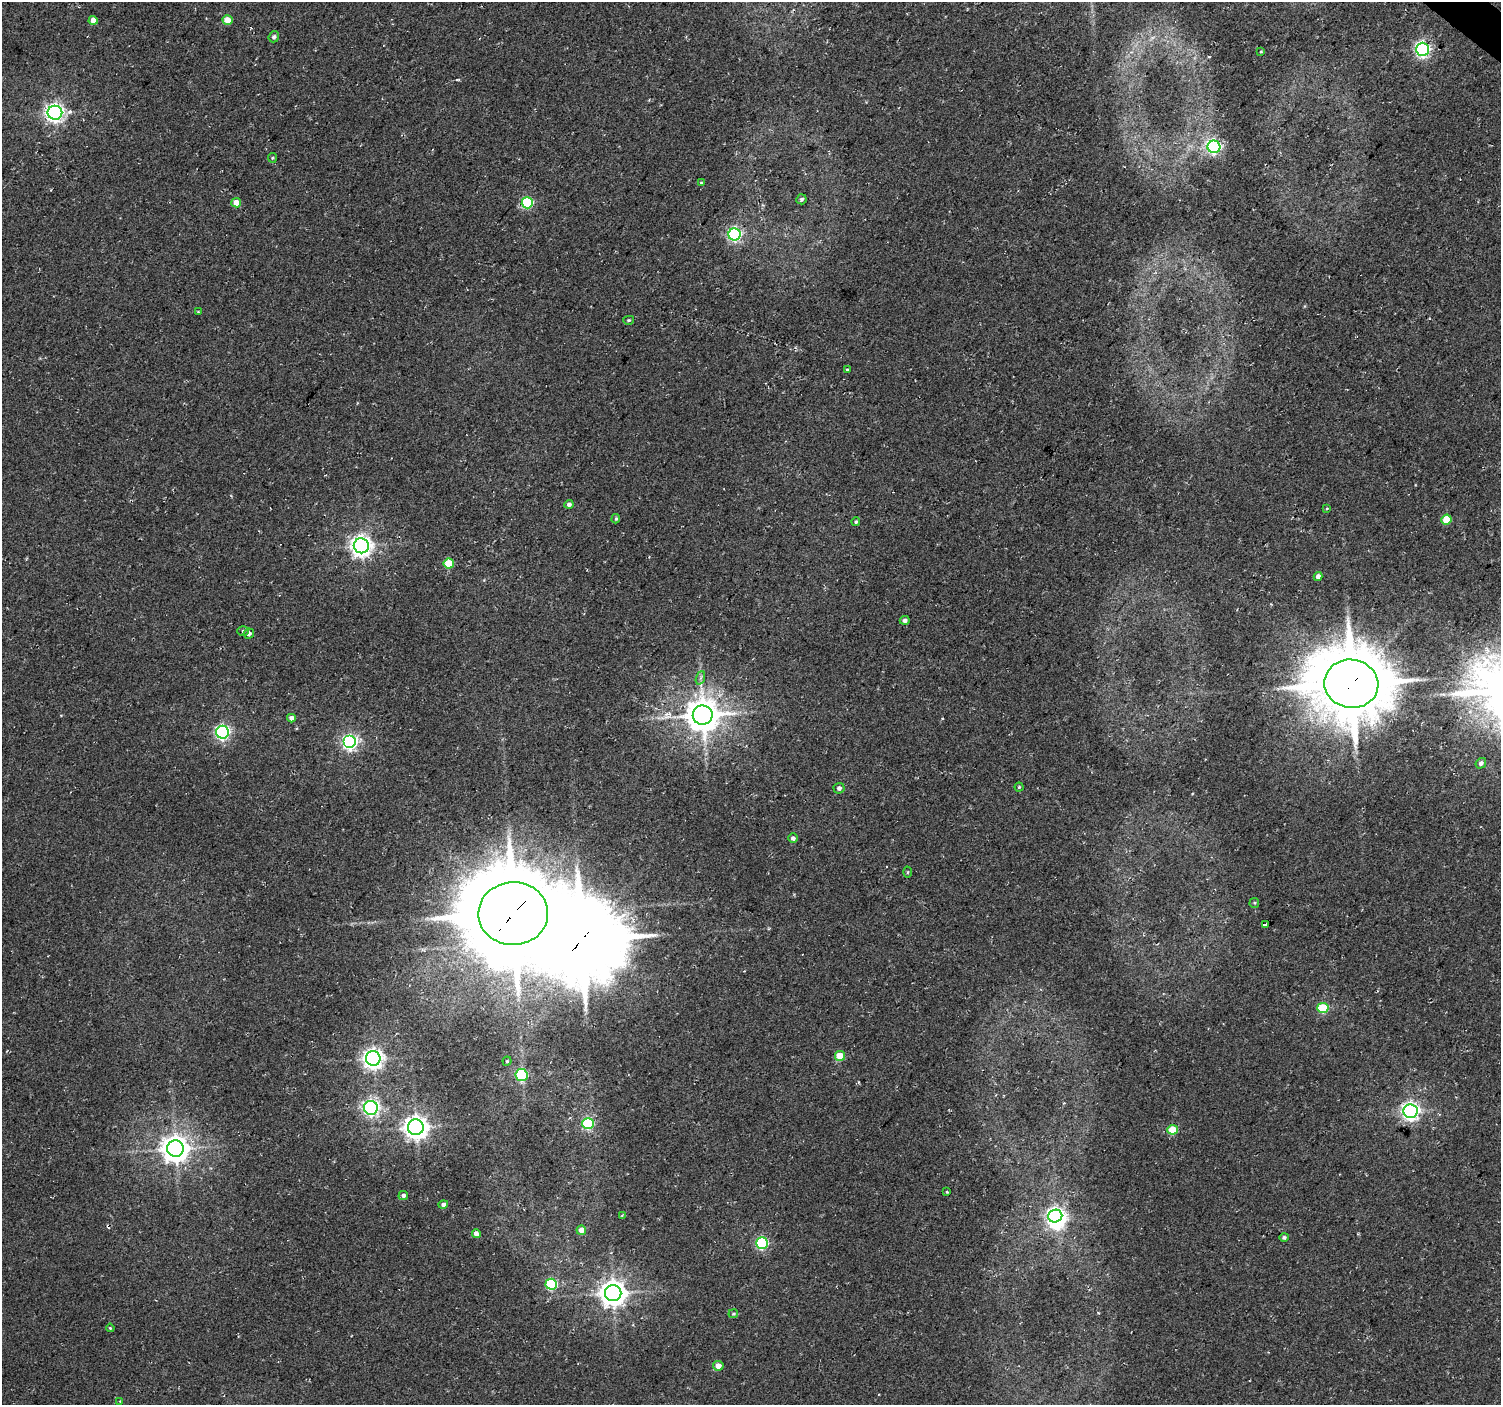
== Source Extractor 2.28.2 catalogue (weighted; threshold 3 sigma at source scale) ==
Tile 10 of 4 x 4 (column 2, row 3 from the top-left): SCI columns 1506-3004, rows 1643-3045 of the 6003 x 6026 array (HDU 1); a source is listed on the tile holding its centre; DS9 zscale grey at full resolution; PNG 1503 x 1407 px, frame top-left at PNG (2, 2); each listed source drawn as its Kron ellipse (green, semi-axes under 4 px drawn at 4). Shown black and unused: <1% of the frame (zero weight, under 2 of 3 exposures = <1% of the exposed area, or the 3 px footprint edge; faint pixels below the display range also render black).
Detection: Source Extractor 2.28.2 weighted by HDU 2 'WHT'; one run over the whole footprint, this tile lists its part. Background 0.0266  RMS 0.0082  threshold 0.0367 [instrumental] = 3 sigma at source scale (4.5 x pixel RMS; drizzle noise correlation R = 1.50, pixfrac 1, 0.0396/0.0396 arcsec/px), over >= 5 px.
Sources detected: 70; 3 inside a brighter object's white glare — neither listed nor drawn; the other 67 listed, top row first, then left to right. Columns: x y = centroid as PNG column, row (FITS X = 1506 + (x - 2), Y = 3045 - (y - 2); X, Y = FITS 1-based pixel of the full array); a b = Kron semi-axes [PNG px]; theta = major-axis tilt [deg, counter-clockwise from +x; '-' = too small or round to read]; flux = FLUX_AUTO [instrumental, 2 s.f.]
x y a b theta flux
93 20 4 4 - 7.8
228 20 5 5 - 16
274 37 5 5 - 2
1422 49 6 6 - 220
1261 51 4 2 - 0.62
55 113 7 7 - 400
1214 147 6 6 - 190
272 158 5 4 - 0.89
701 183 4 3 - 0.78
801 199 5 5 - 1.8
236 203 5 4 - 9.9
527 203 6 5 - 69
735 234 6 6 - 160
198 312 4 3 - 0.63
629 320 5 4 - 1.1
847 370 3 3 - 1.1
569 504 4 4 - 2.5
1327 509 3 3 - 1.8
616 519 5 4 - 1
1446 520 5 5 - 24
856 522 4 4 - 1.4
361 546 7 7 - 560
449 564 5 5 - 32
1318 577 4 4 - 4.7
905 620 5 4 - 2.8
243 631 6 5 - 1.5
249 634 5 5 - 2.5
700 678 7 4 70 1.9
1351 684 27 24 -9 5900
703 715 10 9 - 1800
291 718 4 4 - 4.4
222 732 6 6 - 190
350 742 6 6 - 220
1481 763 5 5 - 2.7
1019 787 4 4 - 0.95
839 788 5 5 - 2.5
793 838 5 5 - 2.3
907 872 5 3 - 0.82
1254 903 5 5 - 1
513 913 35 31 1 9300
1265 924 3 3 - 8.2
1323 1008 5 5 - 43
840 1056 5 5 - 23
373 1059 7 7 - 490
507 1061 4 4 - 1.1
521 1075 6 6 - 65
371 1108 7 7 - 250
1411 1111 7 7 - 380
588 1124 6 5 - 65
416 1127 8 7 - 740
1173 1130 5 5 - 20
175 1149 8 8 - 980
947 1192 3 2 - 0.73
403 1196 5 4 - 2.8
443 1204 5 4 - 2.2
622 1215 4 4 - 0.79
1055 1216 7 6 - 250
581 1230 5 4 - 8.3
476 1234 4 4 - 5
1284 1237 4 4 - 1.6
762 1243 6 6 - 98
551 1284 6 5 - 68
613 1293 8 8 - 920
733 1314 5 4 - 0.91
110 1328 4 3 - 0.79
718 1366 5 5 - 6.6
120 1401 4 4 - 0.75
Overlapping masked pixels (flux is a lower limit): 2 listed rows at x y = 1351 684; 513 913